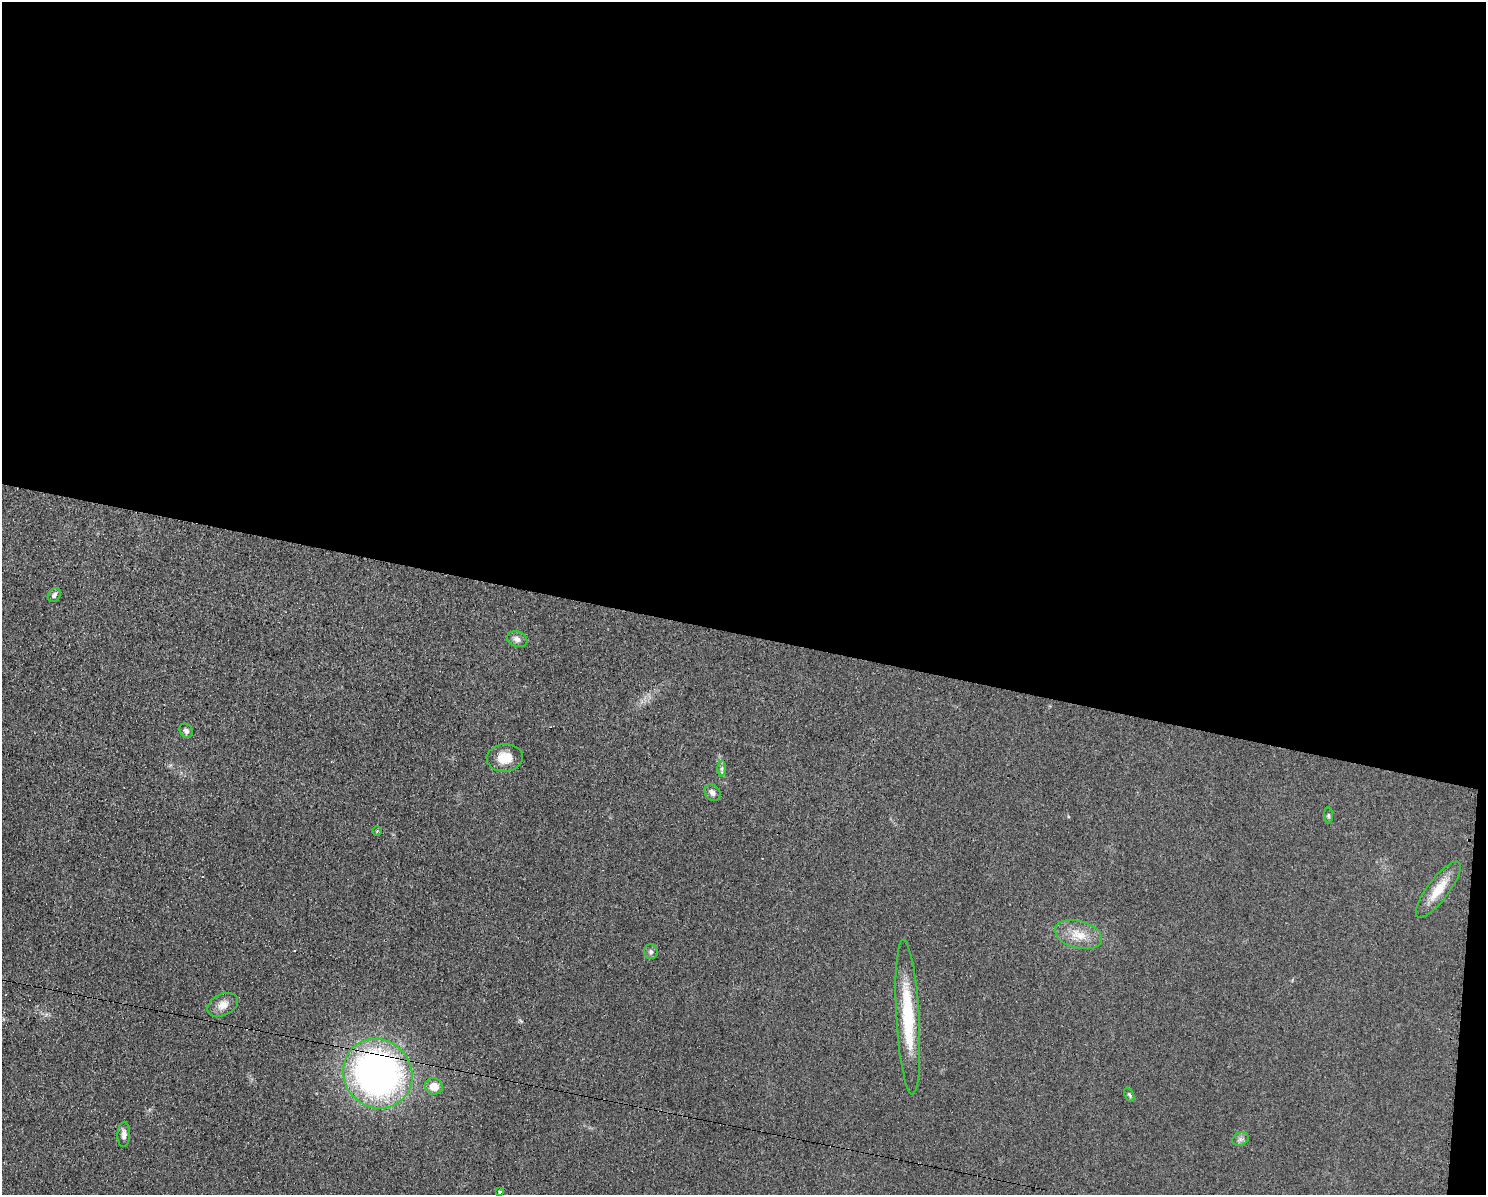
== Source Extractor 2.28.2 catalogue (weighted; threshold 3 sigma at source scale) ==
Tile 3 of 3 x 4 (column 3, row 1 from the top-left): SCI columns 3091-4574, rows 3579-4771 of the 4823 x 4771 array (HDU 1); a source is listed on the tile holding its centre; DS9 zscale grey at full resolution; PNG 1488 x 1197 px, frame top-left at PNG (2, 2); each listed source drawn as its Kron ellipse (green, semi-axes under 4 px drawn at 4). Shown black and unused: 54% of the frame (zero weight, under 2 of 3 exposures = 2% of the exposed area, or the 3 px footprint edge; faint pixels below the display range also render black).
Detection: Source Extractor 2.28.2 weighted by HDU 2 'WHT'; one run over the whole footprint, this tile lists its part. Background 0.0548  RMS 0.0099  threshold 0.0444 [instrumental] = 3 sigma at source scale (4.5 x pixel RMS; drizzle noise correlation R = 1.50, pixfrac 1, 0.05/0.05 arcsec/px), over >= 5 px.
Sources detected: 21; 2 cosmic-ray / hot-pixel residue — neither listed nor drawn; the other 19 listed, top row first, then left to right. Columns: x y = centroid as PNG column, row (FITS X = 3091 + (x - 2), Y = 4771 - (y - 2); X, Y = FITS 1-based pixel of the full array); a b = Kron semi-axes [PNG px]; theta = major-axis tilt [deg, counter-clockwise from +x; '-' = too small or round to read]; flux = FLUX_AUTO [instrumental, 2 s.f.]
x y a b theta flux
54 595 7 6 - 3.1
517 639 10 7 -21 4.8
186 731 7 6 - 2.9
505 758 18 13 3 18
722 769 8 4 90 2.1
712 793 9 7 -49 4.4
1328 815 8 4 -90 1.4
377 831 4 4 - 0.9
1438 889 34 11 53 22
1078 935 24 13 -15 18
651 951 7 7 - 2.6
223 1005 16 10 27 9.3
908 1017 77 11 -87 60
378 1074 36 33 -46 400
434 1086 9 8 - 12
1129 1095 7 4 -65 1.5
124 1134 13 6 88 5.1
1240 1139 8 6 20 3.2
500 1192 4 3 - 2.3
Overlapping masked pixels (flux is a lower limit): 1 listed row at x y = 378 1074